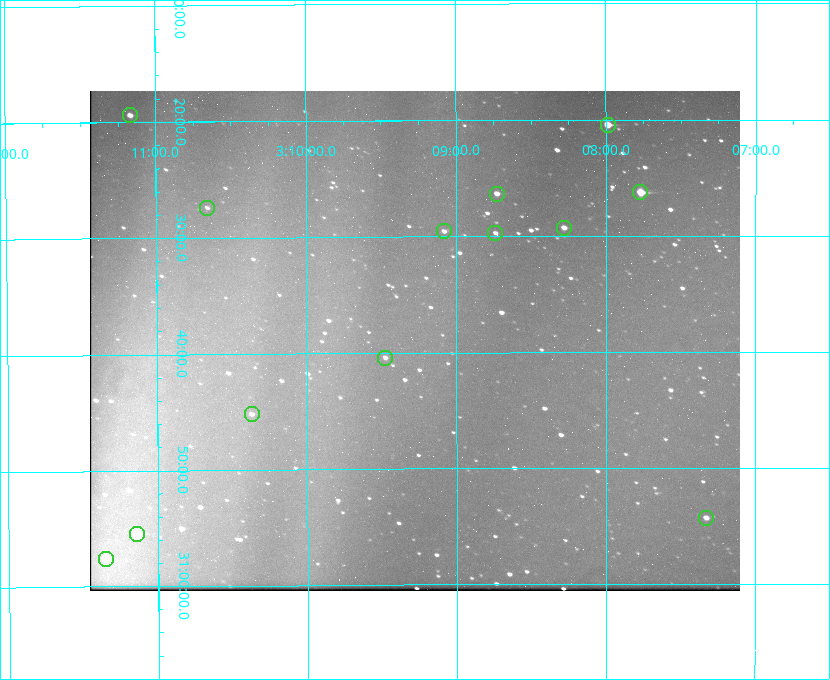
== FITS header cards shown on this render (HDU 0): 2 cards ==
NAXIS1  =                  650 / Width of table row in bytes
NAXIS2  =                  500 / Number of rows in table

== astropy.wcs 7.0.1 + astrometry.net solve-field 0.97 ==
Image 650 x 500 px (HDU 0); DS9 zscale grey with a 90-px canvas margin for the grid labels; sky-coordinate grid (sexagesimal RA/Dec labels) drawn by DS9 from the SOLVED WCS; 13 Tycho-2 reference stars matched to detected sources circled (green)
Header WCS: none
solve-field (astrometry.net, Tycho-2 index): SOLVED blind (the file carries no WCS)
Solved WCS: RA---TAN-SIP/DEC--TAN-SIP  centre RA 03:09:17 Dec +30:39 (47.32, +30.65 deg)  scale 5.17 arcsec/px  FOV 56.1' x 43.1'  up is -180 deg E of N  parity flipped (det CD > 0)
(file carries no celestial WCS; the grid is the blind solution)
Tycho-2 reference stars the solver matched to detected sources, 13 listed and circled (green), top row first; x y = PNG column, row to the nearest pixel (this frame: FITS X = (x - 90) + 1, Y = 500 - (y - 91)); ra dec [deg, ICRS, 3 dp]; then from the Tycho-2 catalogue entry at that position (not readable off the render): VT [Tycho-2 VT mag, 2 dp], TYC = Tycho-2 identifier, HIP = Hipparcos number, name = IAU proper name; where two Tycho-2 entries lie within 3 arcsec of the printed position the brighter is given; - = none
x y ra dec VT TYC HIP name
130 115 47.792 +30.323 11.52 2340-1736-1 - -
608 125 46.997 +30.341 9.26 2339-1426-1 - -
640 192 46.942 +30.437 9.50 2339-1638-1 - -
497 194 47.182 +30.439 11.33 2339-1340-1 - -
207 208 47.665 +30.457 11.70 2340-1064-1 - -
564 228 47.070 +30.488 10.91 2339-1082-1 - -
444 231 47.270 +30.492 11.72 2340-1534-1 - -
495 233 47.184 +30.495 11.78 2339-1503-1 - -
385 358 47.369 +30.674 11.68 2340-1714-1 - -
252 414 47.592 +30.753 11.61 2340-1087-1 - -
706 518 46.832 +30.904 11.42 2339-646-1 - -
137 534 47.785 +30.924 10.11 2340-1700-1 - -
106 559 47.838 +30.960 11.41 2340-1051-1 - -